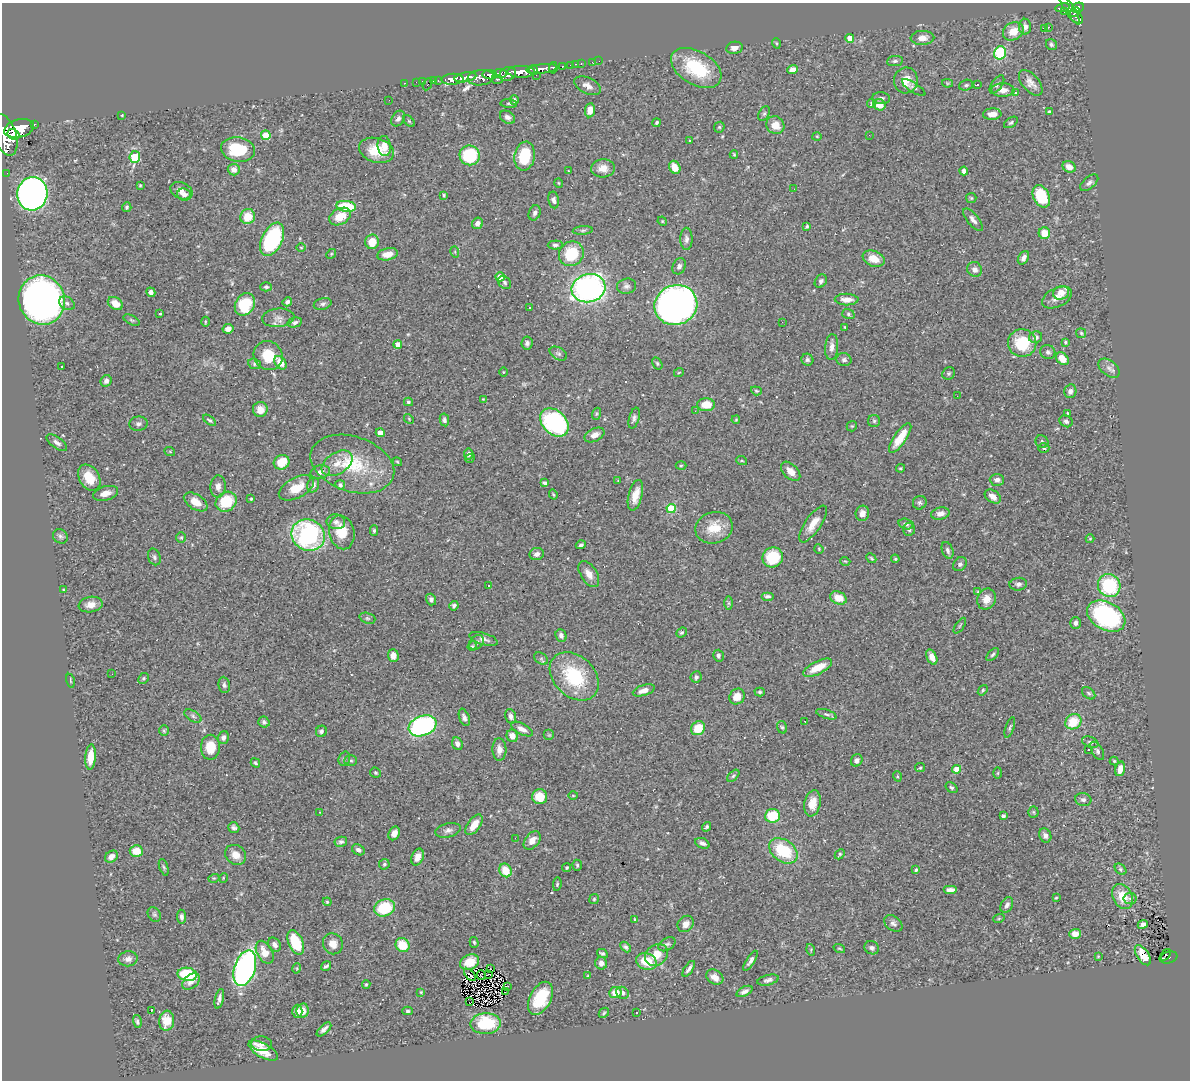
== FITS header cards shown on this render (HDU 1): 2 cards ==
NAXIS1  =                 1188
NAXIS2  =                 1078

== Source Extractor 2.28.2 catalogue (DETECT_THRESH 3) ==
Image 1188 x 1078 px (HDU 1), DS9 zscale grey, 1 PNG px = 1 image px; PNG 1192 x 1082 px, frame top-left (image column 1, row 1078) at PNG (2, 3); each listed source drawn as its Kron ellipse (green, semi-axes under 4 px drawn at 4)
Background 0.645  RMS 0.026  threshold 0.0766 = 3 sigma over >= 5 px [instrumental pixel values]
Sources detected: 440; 1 with non-positive FLUX_AUTO (blend fragments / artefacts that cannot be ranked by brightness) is neither listed nor drawn; the other 439 listed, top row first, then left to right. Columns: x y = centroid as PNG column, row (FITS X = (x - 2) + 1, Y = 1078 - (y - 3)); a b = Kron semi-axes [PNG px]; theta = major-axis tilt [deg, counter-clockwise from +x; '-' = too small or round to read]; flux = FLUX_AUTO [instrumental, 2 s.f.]
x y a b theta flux
1063 8 7 3 11 130
1078 8 6 5 - 290
1069 9 18 5 -56 160
1064 12 2 2 - 5.3
1075 12 5 4 - 240
1076 17 8 5 -45 250
1025 27 8 6 -89 8.2
1048 27 3 2 - 3100
1044 28 3 2 - 1.5
1013 31 11 8 27 26
850 38 4 4 - 25
922 38 12 7 1 13
776 43 5 3 - 1.5
1051 45 6 5 - 3.3
734 48 8 6 11 9.1
1000 53 7 5 72 110
599 61 2 2 - 3
895 61 8 5 7 4.1
592 62 3 2 - 5.2
581 63 3 2 - 15
575 64 3 2 - 14
571 65 3 3 - 30
562 66 3 3 - 76
553 68 6 4 82 140
696 68 27 16 -31 94
542 69 15 4 7 740
793 69 5 4 - 14
533 70 5 3 - 310
521 72 14 6 -1 1400
500 73 6 4 -8 240
508 74 8 6 28 620
490 75 7 4 -5 420
536 75 2 2 - 7.4
465 77 11 4 11 790
481 78 13 7 7 510
452 79 11 5 4 960
497 79 6 4 -2 100
433 80 3 2 - 14
438 80 3 2 - 18
906 80 13 12 - 30
423 81 3 2 - 13
416 82 2 2 - 6.8
404 83 3 2 - 16
947 83 5 4 - 1.8
1031 83 15 8 -49 12
428 84 6 3 63 51
997 84 10 5 56 5.1
966 85 7 5 18 4
977 85 3 2 - 1.2
587 86 14 8 -25 11
914 88 13 4 -33 3.6
1003 90 11 7 -1 14
1016 93 4 3 - 1.9
881 98 9 6 -5 5
389 100 2 2 - 0.76
514 100 5 4 - 3.6
871 103 4 4 - 3.9
509 104 8 3 -5 2.2
879 105 6 5 - 21
590 110 7 5 82 15
1049 112 4 3 - 2.3
764 114 8 5 62 3.2
992 114 9 6 4 16
122 115 3 3 - 1.3
507 117 8 6 -32 6.3
398 119 8 6 57 5.6
409 121 7 4 -45 2.2
1011 122 8 4 33 3.4
657 123 4 3 - 2.9
34 124 3 3 - 59
775 125 9 8 - 20
719 127 6 5 - 2.5
19 128 15 9 13 2200
13 134 6 5 - 670
5 135 21 11 -72 2900
266 135 5 4 - 41
869 135 3 2 - 1.5
817 136 5 3 - 1.3
689 140 3 2 - 1.5
384 146 10 6 -83 13
238 149 17 12 -10 74
377 150 18 12 -18 40
734 154 4 3 - 1.7
470 155 10 10 - 100
525 156 14 10 80 61
135 157 6 5 - 93
675 167 7 5 -59 19
1069 167 7 5 -31 13
603 168 12 9 3 15
234 170 6 5 - 11
568 171 3 3 - 1.3
964 171 4 4 - 5
7 173 2 2 - 5.3
559 183 5 3 - 1.3
1089 183 11 5 41 6.1
140 185 3 3 - 1.7
794 189 3 2 - 2
181 191 11 8 -23 11
32 194 16 15 - 850
184 194 7 6 - 7.7
444 195 4 3 - 1.8
1041 196 12 8 -63 70
971 198 5 5 - 2.5
554 200 8 5 -81 5.1
346 206 10 5 -7 70
127 207 5 4 - 2.6
535 213 8 5 67 4.8
340 216 11 8 29 27
248 217 7 7 - 34
973 220 14 5 -51 8
662 221 5 4 - 1.7
478 223 6 5 - 8.5
807 226 4 3 - 2.1
583 230 10 4 5 3.5
1044 233 6 5 - 27
272 239 18 10 64 180
686 239 11 6 -89 6.4
372 242 7 6 - 25
555 245 7 4 1 4.3
301 247 5 3 - 1.4
455 252 6 3 -73 2
331 254 5 4 - 1.8
388 254 10 6 11 17
571 254 13 12 - 66
1023 258 7 5 59 7.8
874 259 11 7 -21 21
679 266 8 6 64 6
975 269 8 7 - 8.3
500 277 4 4 - 32
821 281 7 5 56 5
505 282 7 5 -48 3.9
627 286 10 7 14 6.4
266 287 6 4 -1 3.2
589 288 17 14 14 530
151 292 5 4 - 5.2
1061 293 8 6 17 19
1057 298 16 9 25 17
42 300 25 23 -73 940
847 300 12 6 -1 15
287 302 5 4 - 5.2
67 303 8 6 -36 5.8
115 304 8 6 -33 20
245 304 12 9 58 82
323 304 9 5 15 4.6
676 305 22 20 22 1100
529 308 3 3 - 4.3
160 314 3 3 - 2.8
848 314 6 5 - 3.1
278 318 16 9 6 12
131 320 8 4 -27 3.3
205 322 5 3 - 1.7
782 322 2 2 - 1
295 323 7 5 15 4.6
845 327 3 2 - 1.5
228 329 5 4 - 11
1081 333 5 4 - 2.4
1035 337 6 5 - 7.2
1065 342 4 4 - 2.1
527 343 6 5 - 4.6
1022 343 14 14 - 67
398 344 4 4 - 14
832 347 13 6 85 9.7
1048 352 7 7 - 4.5
558 354 9 6 -30 4.3
268 356 15 14 - 44
1062 359 7 5 -47 22
807 360 6 5 - 3.7
844 360 7 6 - 4.6
280 363 7 5 -52 23
657 363 6 4 -60 2.5
254 364 6 5 - 2.9
62 367 3 2 - 1.8
1109 368 12 7 -40 8.2
503 372 5 3 - 1.4
679 372 5 3 - 1.4
949 373 6 6 - 2.9
106 381 6 5 - 6.1
756 391 5 4 - 2.2
1070 391 7 6 - 6
957 396 2 2 - 1.6
483 399 4 3 - 1.4
408 402 4 3 - 3
706 405 9 6 0 26
260 409 7 7 - 14
695 411 3 2 - 2.7
1068 413 3 2 - 1.4
596 414 6 4 71 2.4
634 418 11 5 74 5
409 419 5 4 - 1.7
209 420 7 4 -36 3.1
444 420 6 4 -79 4.4
736 420 4 3 - 1.9
874 421 6 6 - 3.4
1066 421 7 5 -30 4.2
554 422 16 11 -44 210
138 424 9 7 5 5.4
852 426 5 5 - 1.8
380 433 4 4 - 16
594 435 10 6 26 13
900 438 18 6 56 31
1042 442 7 6 - 3.7
57 443 12 5 -36 7
1044 448 6 4 1 2.9
170 452 5 3 - 1.3
469 454 5 4 - 6.2
470 458 5 3 - 1.5
742 461 5 3 - 1.9
282 462 8 7 - 36
397 462 5 3 - 1.6
337 463 17 10 33 21
352 464 43 27 -18 99
681 465 5 3 - 1.8
901 468 4 3 - 2.2
791 471 12 7 -45 15
320 472 10 6 13 8.7
89 478 14 10 -57 32
997 480 7 6 - 7.5
618 481 4 3 - 1.1
545 483 4 3 - 3.7
313 485 7 6 - 6.4
340 485 5 4 - 5.1
218 487 11 7 87 9.9
296 488 19 10 28 31
105 493 13 7 16 14
553 494 5 3 - 1.7
635 495 16 7 75 23
993 497 9 6 -35 13
251 499 3 3 - 1.9
196 502 13 7 -32 21
226 502 11 9 35 70
920 503 7 6 - 4.3
671 508 4 4 - 96
862 513 7 7 - 11
940 514 9 6 12 10
336 522 9 7 -10 7.8
813 524 21 7 56 22
906 524 7 5 -16 4.2
714 528 19 15 18 40
909 529 6 6 - 5.7
374 531 5 4 - 3.1
342 532 17 12 -76 38
308 535 17 15 -33 270
60 536 8 6 -43 4.5
181 538 5 5 - 2.5
1090 539 4 4 - 1.6
581 545 5 3 - 3.5
819 549 5 4 - 1.7
948 550 9 5 -70 5.2
537 554 7 6 - 7
154 557 8 6 -72 4.3
773 557 10 10 - 71
871 558 5 3 - 2.1
895 559 4 3 - 1.9
845 561 5 3 - 1.5
960 564 7 6 - 4.5
589 574 14 8 -58 15
1018 584 9 6 6 5.1
488 586 3 2 - 1.8
1109 586 12 11 - 120
64 590 4 2 - 1.4
978 592 3 3 - 1.6
767 596 6 4 0 3.9
838 598 8 6 -25 25
431 599 6 5 - 5.2
987 599 11 9 66 16
729 603 7 4 -90 2.7
91 605 12 7 10 14
454 606 5 4 - 4.1
1106 616 20 14 -29 280
367 618 8 5 -18 3.3
1075 623 6 5 - 5.2
960 626 9 2 55 2.1
682 633 6 4 41 2.9
561 635 6 5 - 6.9
483 639 15 6 -16 7.7
476 642 8 6 45 5.6
472 646 5 4 - 2.2
993 655 8 4 45 3.2
393 656 6 5 - 13
718 656 6 5 - 4.5
932 657 8 5 -65 11
541 658 7 5 -33 3.6
818 668 16 6 27 30
112 674 2 2 - 1.2
574 676 28 20 -44 110
696 677 6 5 - 5.5
143 678 6 5 - 2.6
70 681 7 3 -76 1.9
224 685 8 5 -83 4.4
644 690 11 5 17 12
983 690 6 3 51 2.3
760 692 5 4 - 2.4
1089 693 7 5 -40 3.2
737 697 8 7 - 20
826 714 11 4 -18 4.1
193 716 9 5 -31 4.7
511 716 7 5 -75 6.5
464 717 9 5 -71 5.4
805 721 3 2 - 1.8
264 722 6 5 - 3.7
1073 722 8 7 - 42
423 726 14 10 21 290
782 727 6 5 - 2.7
1010 727 11 3 71 3.1
698 728 7 6 - 36
522 729 12 5 -27 10
164 731 5 4 - 2.2
321 731 6 5 - 4.5
549 735 5 5 - 2.7
512 736 6 5 - 14
223 737 6 5 - 6.3
1090 742 8 5 -22 3.9
457 744 6 5 - 6.4
210 747 12 9 90 38
499 750 11 7 -88 11
1088 750 3 2 - 1.9
1097 751 10 5 -59 4.7
91 757 12 5 86 28
344 759 7 5 72 3.5
857 760 6 5 - 6.1
351 761 6 5 - 3
1114 761 4 4 - 1.9
255 763 5 3 - 2.4
920 768 5 4 - 2
957 769 4 4 - 25
1120 769 7 5 74 14
375 773 5 5 - 2.8
998 773 6 4 88 1.8
733 776 7 4 45 2.7
897 776 5 3 - 1.8
951 788 6 4 -37 3.3
573 795 5 3 - 1.5
540 797 7 7 - 31
1083 800 8 6 -12 4.8
812 803 13 8 79 20
320 812 2 2 - 0.92
1033 812 5 5 - 2.4
772 816 7 7 - 54
1003 816 4 3 - 3.7
474 825 12 6 54 21
707 827 5 4 - 2.6
234 828 6 5 - 4.3
448 830 13 7 13 7.7
394 833 7 5 64 10
1045 835 7 6 - 7.5
515 838 2 2 - 2.8
532 840 10 7 50 13
341 842 6 5 - 4.3
702 843 7 5 -23 6
358 850 7 5 -31 6
136 851 6 6 - 27
783 851 16 10 -35 84
840 854 6 4 47 2.4
235 855 11 9 -38 17
111 857 7 5 38 12
417 857 9 6 66 11
384 864 5 5 - 3.1
577 865 5 4 - 2.5
164 867 8 4 -71 3.2
567 868 4 4 - 2.1
1121 869 6 4 -42 2.7
505 870 7 6 - 35
916 870 4 3 - 2.6
214 878 5 3 - 1.8
223 878 5 3 - 1.4
557 884 6 4 82 2.4
950 890 7 4 0 9.4
1122 896 13 9 -64 35
1056 898 3 2 - 1.4
1130 898 6 5 - 4.1
594 899 5 4 - 2.4
327 902 4 4 - 1.8
1007 905 8 6 64 6.4
385 908 10 8 21 79
154 914 8 6 -56 3.7
181 917 7 4 -82 5.1
999 918 6 3 19 1.9
635 919 4 3 - 2
893 923 10 7 -39 6.1
686 924 9 7 48 11
1143 924 5 4 - 7.5
1075 934 6 5 - 13
296 942 13 7 -66 80
474 942 5 4 - 2.5
333 944 11 9 -62 15
667 944 9 6 31 4.6
275 945 8 5 -57 6.2
402 945 7 6 - 43
626 947 6 4 -44 3.7
839 948 6 4 -17 2
872 948 7 6 - 4.8
811 950 6 3 -74 2
265 952 12 7 -62 21
602 953 6 4 -29 3
656 955 12 10 40 26
1143 955 11 6 -56 20
1166 955 6 3 52 37
1098 956 3 2 - 1.3
1169 957 9 6 14 110
128 959 10 7 8 9.2
646 961 10 8 -21 39
751 961 11 4 58 5.9
470 962 10 7 26 22
601 963 6 6 - 10
326 966 5 3 - 3.1
245 968 18 10 72 560
297 968 5 3 - 1.7
490 968 3 2 - 5.1
689 969 9 4 56 6.1
187 974 10 6 -10 98
488 974 3 2 - 1.3
470 975 7 2 -45 1.6
481 975 5 2 - 0.23
588 976 4 3 - 1.9
715 977 9 7 -32 14
768 980 11 5 14 5.9
191 981 10 6 39 10
366 984 4 3 - 2.1
508 986 3 2 - 6.2
505 991 4 2 - 3.1
744 991 9 4 27 6.6
421 992 3 3 - 1.7
615 993 6 5 - 20
622 993 7 5 -38 6.6
540 998 18 10 62 63
219 999 10 3 76 6.4
469 1002 2 2 - 1.7
151 1011 3 3 - 19
297 1011 6 5 - 9.5
303 1011 7 6 - 16
408 1011 5 4 - 2.7
604 1013 6 4 46 2.5
636 1013 3 2 - 4.7
167 1021 10 7 83 22
137 1022 6 4 -74 3.5
486 1024 15 10 3 91
324 1029 9 4 44 6.2
262 1044 10 7 -3 7.7
263 1051 16 7 -29 32
At the frame edge (FLAGS 8, measured only in part): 1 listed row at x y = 5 135
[1 non-positive-flux detection neither listed nor drawn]